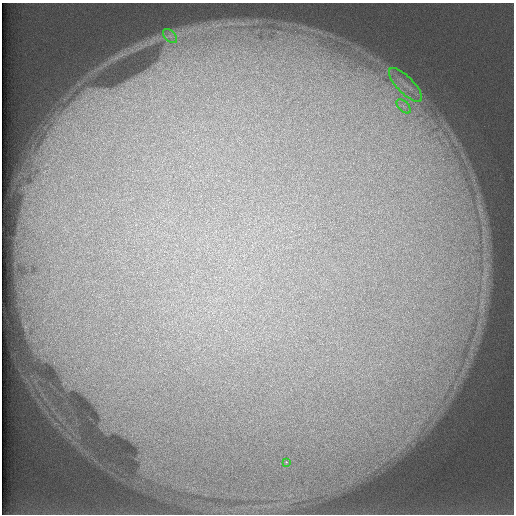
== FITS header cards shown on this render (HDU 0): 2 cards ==
NAXIS1  =                  512 /
NAXIS2  =                  512 /

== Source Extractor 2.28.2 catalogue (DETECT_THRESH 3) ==
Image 512 x 512 px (HDU 0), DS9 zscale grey, 1 PNG px = 1 image px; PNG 516 x 516 px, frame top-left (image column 1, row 512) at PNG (2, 3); each listed source drawn as its Kron ellipse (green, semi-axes under 4 px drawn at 4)
Background 114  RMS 4.7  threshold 14.1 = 3 sigma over >= 5 px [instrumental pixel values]
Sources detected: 4; all 4 listed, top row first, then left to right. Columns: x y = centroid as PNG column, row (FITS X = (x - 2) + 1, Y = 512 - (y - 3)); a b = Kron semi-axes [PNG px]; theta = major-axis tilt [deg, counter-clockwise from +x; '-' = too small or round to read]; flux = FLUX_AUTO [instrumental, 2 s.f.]
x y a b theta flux
170 36 9 5 -45 1300
406 85 22 8 -46 5100
404 106 8 5 -45 1400
286 462 2 2 - 900